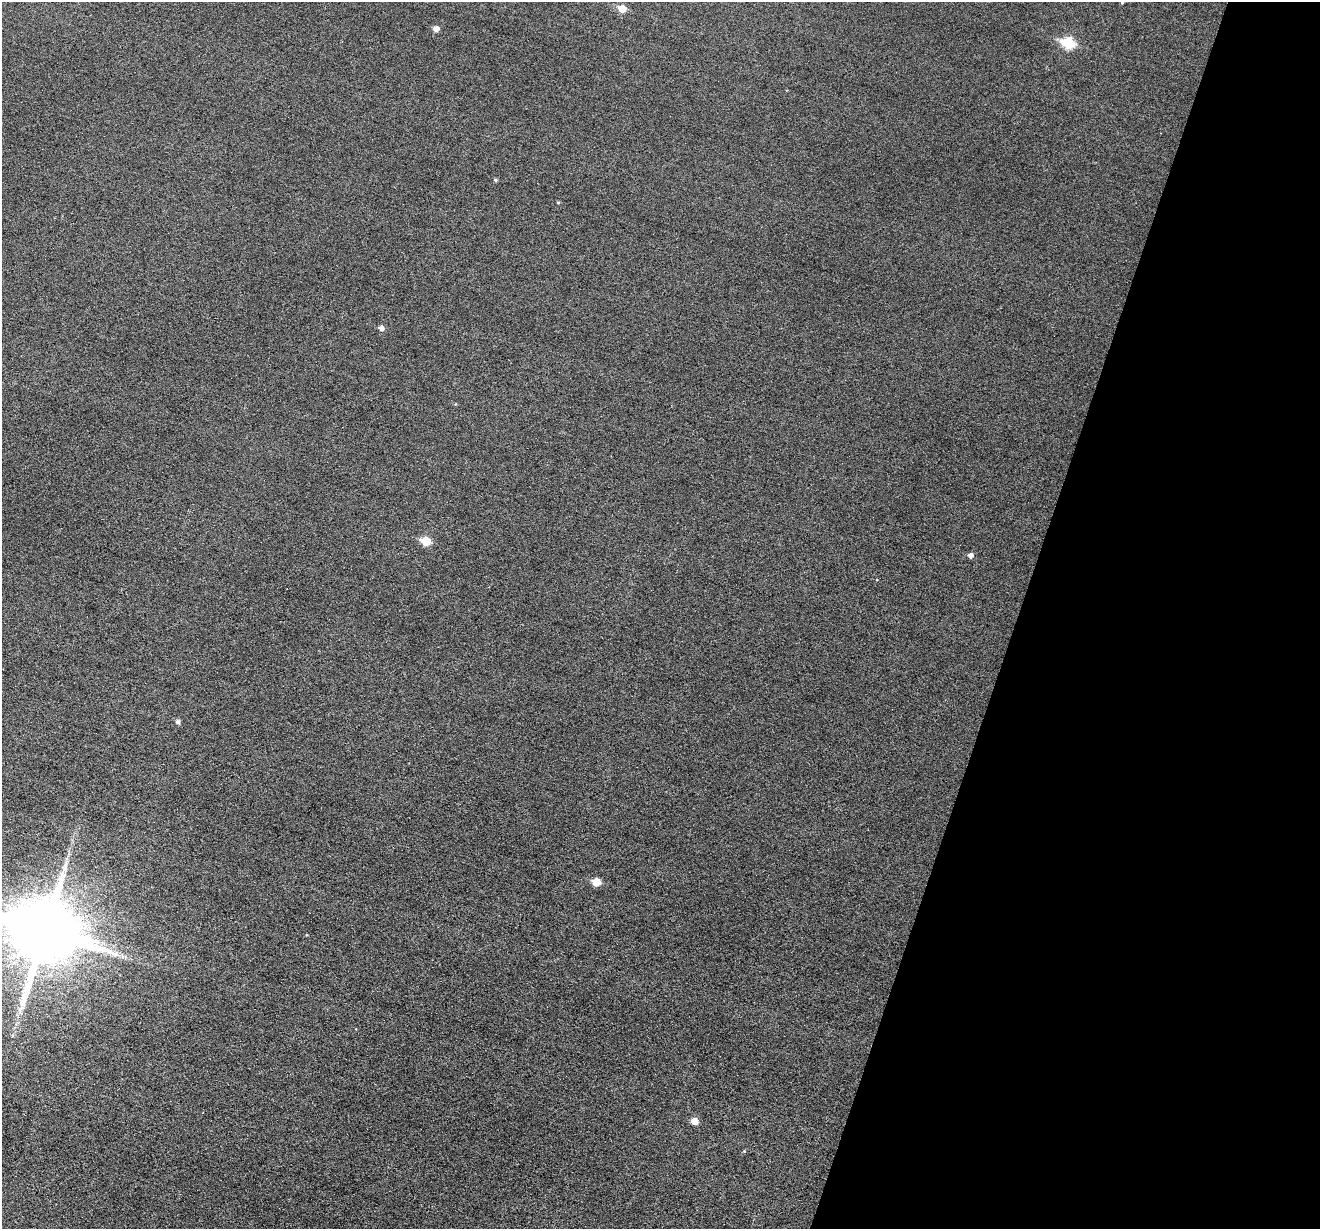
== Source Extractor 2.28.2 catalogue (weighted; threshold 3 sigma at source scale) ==
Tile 8 of 4 x 4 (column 4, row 2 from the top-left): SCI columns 3954-5271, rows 2583-3809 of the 5274 x 5294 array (HDU 1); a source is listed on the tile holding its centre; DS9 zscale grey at full resolution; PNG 1322 x 1231 px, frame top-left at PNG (2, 2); no overlay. Shown black and unused: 23% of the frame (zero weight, under 3 of 6 exposures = <1% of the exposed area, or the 3 px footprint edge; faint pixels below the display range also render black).
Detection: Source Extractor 2.28.2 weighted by HDU 2 'WHT'; one run over the whole footprint, this tile lists its part. Background 0.0474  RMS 0.0055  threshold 0.0225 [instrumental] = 3 sigma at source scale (4.09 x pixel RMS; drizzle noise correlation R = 1.36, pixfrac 0.8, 0.05/0.05 arcsec/px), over >= 5 px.
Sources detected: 14; all 14 listed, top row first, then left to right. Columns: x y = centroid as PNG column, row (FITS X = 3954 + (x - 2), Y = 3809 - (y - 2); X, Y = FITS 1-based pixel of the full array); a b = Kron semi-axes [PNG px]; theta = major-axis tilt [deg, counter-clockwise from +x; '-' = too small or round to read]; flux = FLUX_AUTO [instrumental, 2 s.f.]
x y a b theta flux
1122 3 5 3 - 0.43
622 9 6 6 - 7
436 29 5 5 - 2.7
1068 43 7 6 - 33
495 180 5 4 - 0.73
558 203 5 3 - 0.46
381 328 5 5 - 2.1
425 541 6 5 - 14
970 555 6 5 - 1.8
178 722 5 5 - 1.4
596 882 6 5 - 8.4
44 932 24 18 -16 4600
22 1008 7 4 -18 1.3
694 1121 6 5 - 5.4
Isophote crosses this tile's border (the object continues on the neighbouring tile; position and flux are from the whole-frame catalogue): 1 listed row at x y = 44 932